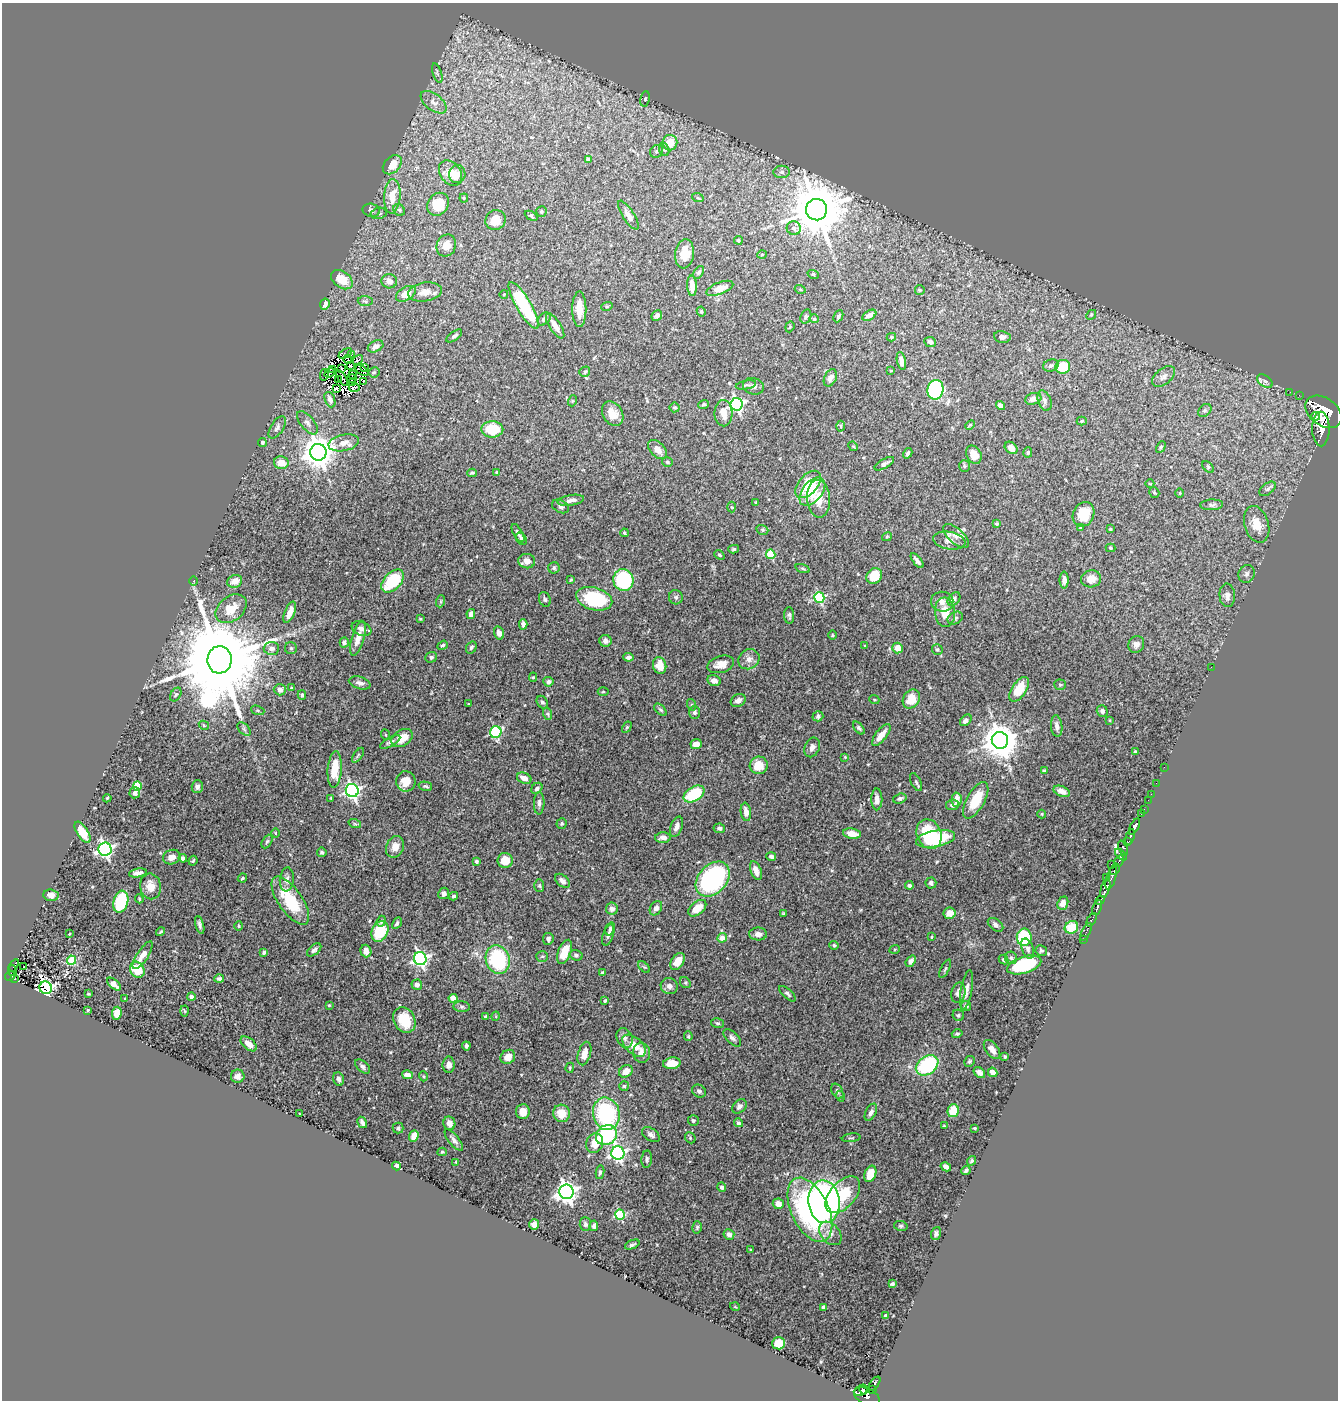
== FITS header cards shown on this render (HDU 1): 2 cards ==
NAXIS1  =                 1336
NAXIS2  =                 1398

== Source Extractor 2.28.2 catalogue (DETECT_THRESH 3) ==
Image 1336 x 1398 px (HDU 1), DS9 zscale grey, 1 PNG px = 1 image px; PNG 1340 x 1402 px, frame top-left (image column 1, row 1398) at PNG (2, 3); each listed source drawn as its Kron ellipse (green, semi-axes under 4 px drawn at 4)
Background 0.624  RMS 0.024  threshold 0.0728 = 3 sigma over >= 5 px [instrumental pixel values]
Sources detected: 498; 6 with non-positive FLUX_AUTO (blend fragments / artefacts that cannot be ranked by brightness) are neither listed nor drawn; the other 492 listed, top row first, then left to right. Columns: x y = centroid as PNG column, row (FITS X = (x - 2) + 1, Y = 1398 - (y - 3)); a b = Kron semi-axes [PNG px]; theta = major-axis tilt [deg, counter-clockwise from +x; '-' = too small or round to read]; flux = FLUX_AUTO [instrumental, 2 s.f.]
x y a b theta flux
437 73 10 4 -72 4.1
645 99 7 5 80 2.8
434 102 15 8 -38 11
670 143 7 7 - 21
664 150 6 5 - 2.6
657 151 7 6 - 3.5
588 159 4 4 - 9.8
392 165 11 7 45 17
782 172 8 6 -1 5.1
451 173 14 10 -52 22
457 174 9 8 - 14
392 196 17 8 86 25
464 198 4 4 - 1.7
698 198 6 3 -18 1.7
438 204 12 10 53 37
371 210 9 6 -12 5
399 210 6 5 - 2.9
817 210 10 10 - 11000
541 212 5 5 - 3
379 213 8 5 11 3.7
628 215 17 6 -57 10
531 216 7 3 -31 2.4
495 220 10 9 - 25
794 228 7 7 - 5.5
738 240 4 4 - 2.3
446 245 11 9 68 16
685 254 15 9 83 23
762 254 5 3 - 1.4
699 272 7 4 55 3.4
813 274 6 3 -19 1.7
342 280 12 8 -36 37
389 281 8 7 - 12
692 286 10 5 -87 15
720 288 14 6 22 20
800 289 5 3 - 1.5
920 290 5 4 - 1.8
425 292 17 9 9 19
406 294 11 6 31 26
504 294 4 2 - 1.2
365 301 7 5 -1 3.5
325 304 6 4 63 9.1
524 305 27 7 -59 120
607 306 6 3 19 1.7
579 309 18 7 -90 23
701 311 5 4 - 2.8
869 315 7 4 31 11
1091 315 5 4 - 2.2
657 316 6 5 - 6.7
806 316 7 5 72 3
838 316 6 4 64 3.5
544 319 7 5 46 4.6
814 319 5 3 - 1.3
555 326 14 5 -57 15
790 327 6 4 69 1.9
454 336 9 4 35 4.1
891 337 5 4 - 2.5
1002 337 8 6 -10 6.4
930 342 6 5 - 4.9
376 346 8 5 28 8.1
345 353 7 2 29 0.03
351 354 2 2 - 0.4
348 359 4 2 - 1.6
358 360 6 2 33 2
901 361 9 4 -78 8.7
1051 365 8 6 20 4.1
350 366 3 2 - 2.1
1063 367 7 7 - 57
364 368 2 2 - 0.58
333 369 3 2 - 1.9
341 369 4 2 - 2.8
362 370 7 2 -34 0.8
891 371 4 3 - 1.4
374 372 5 5 - 2.5
585 372 6 5 - 3.6
330 373 6 2 40 0.77
352 374 2 2 - 1.2
324 375 6 3 78 2
1164 376 13 7 40 8.2
342 378 9 2 -58 0.13
830 378 9 6 62 8.2
338 379 2 2 - 0.92
352 379 5 3 - 1.3
1265 381 9 5 -36 5.4
363 382 3 2 - 3.1
352 383 4 2 - 0.7
746 385 10 4 11 3.3
753 386 10 8 -16 6.9
354 388 5 3 - 0.68
336 389 3 2 - 1.3
935 390 10 8 79 200
1290 392 2 2 - 8.5
1299 395 2 2 - 6
1033 399 8 5 17 12
330 400 8 5 -68 6.9
1044 400 10 6 -70 6.3
572 401 5 3 - 1.5
704 404 5 4 - 2.8
737 404 6 6 - 330
1001 405 5 4 - 8.3
675 407 5 5 - 2.7
1205 411 7 5 47 3.3
1323 412 20 13 -37 8700
723 413 13 9 -88 23
613 414 13 10 -58 18
1316 416 4 3 - 340
1082 421 5 4 - 2.7
307 423 14 6 -50 8
970 425 6 3 44 1.8
841 426 5 3 - 2
277 427 12 6 57 5.2
492 429 11 8 -1 60
1321 429 17 8 -89 3400
262 443 4 4 - 3.3
344 443 15 8 12 13
853 446 5 4 - 1.6
1161 447 6 4 61 2.4
1011 448 7 5 -44 11
657 450 11 7 -46 12
318 452 8 8 - 2800
1028 452 5 4 - 2.4
908 453 5 3 - 3.1
974 455 9 7 -63 17
667 462 5 5 - 3.5
281 463 7 6 - 21
884 464 11 4 29 5.9
964 466 6 5 - 2.8
1208 467 7 4 -46 2.4
497 472 4 4 - 4.6
472 473 4 3 - 2.5
808 484 16 9 49 63
1150 484 4 2 - 1.2
1268 489 9 5 38 4
812 492 16 10 50 36
1154 492 6 4 -56 2.8
1180 493 5 3 - 1.5
818 499 19 11 -85 29
571 500 13 5 9 9.1
756 503 4 3 - 1.9
1212 505 11 5 3 4.5
560 506 9 6 -28 5.1
731 507 5 3 - 1.8
1084 514 12 10 66 43
997 524 3 3 - 2.1
1257 524 19 12 -73 26
1080 528 3 3 - 2.2
1110 529 3 3 - 1.7
762 530 6 4 -21 2.4
518 533 10 4 -61 4.9
624 533 4 3 - 2.1
956 536 16 7 -41 11
887 537 5 3 - 1.7
521 539 7 5 -53 5.3
949 540 16 8 -10 12
1111 548 5 4 - 1.6
734 549 5 4 - 2.5
771 554 5 4 - 70
719 555 6 4 -39 2.8
527 561 8 7 - 11
917 561 9 3 -52 5.5
554 568 5 5 - 3
803 568 7 3 -19 2.4
1246 574 9 8 - 5.7
874 576 8 7 - 45
1091 579 10 8 11 15
571 580 3 2 - 1.6
623 580 11 10 - 160
1064 580 8 4 -90 5.7
193 581 5 3 - 1.5
235 581 7 6 - 15
393 581 14 8 46 93
1227 595 12 7 -86 8.9
676 597 7 7 - 3.6
819 598 5 5 - 150
545 599 7 5 -71 3.6
594 599 18 11 -15 110
954 599 7 5 50 3.7
441 601 6 4 71 2.1
942 602 11 10 - 9
231 609 17 12 38 26
290 612 11 5 67 19
945 612 15 10 -85 28
471 614 5 4 - 7.9
789 615 8 5 -88 3.8
955 618 8 6 28 4.4
420 619 4 3 - 1.5
523 624 5 4 - 7.1
361 629 10 6 -22 9.8
499 633 7 5 -74 8.4
832 635 5 3 - 1.6
358 638 18 6 74 18
605 641 6 6 - 8.4
344 642 5 4 - 3.6
1136 644 8 7 - 7.8
443 645 5 4 - 3
865 646 3 2 - 1.4
471 647 6 5 - 3.3
271 648 8 6 3 6.9
291 648 6 6 - 3.3
897 648 5 5 - 18
937 649 5 5 - 2.9
431 657 6 5 - 4
628 657 5 4 - 6.2
749 659 11 9 34 10
219 660 14 12 84 40000
721 664 14 8 17 15
660 665 8 6 -76 22
1211 667 2 2 - 4.1
533 677 4 4 - 1.9
714 681 7 5 -15 8.9
548 682 5 4 - 5.1
360 683 11 6 -16 6.9
1060 685 6 5 - 2.4
291 688 4 4 - 1.7
1019 689 14 7 56 41
280 690 6 5 - 8.5
603 692 5 3 - 1.7
176 694 7 5 58 3.2
302 695 5 4 - 2.2
874 699 5 3 - 1.5
911 699 10 8 56 32
738 701 8 6 25 7.5
542 702 7 5 -57 3.8
468 704 3 2 - 1.2
692 705 6 4 -71 2.1
258 710 7 4 -20 2.3
660 710 7 4 -44 3
1102 711 6 5 - 4.6
694 712 6 5 - 5.3
548 714 6 4 -72 2.9
818 716 5 5 - 3.4
966 720 7 4 45 7
1110 720 4 2 - 1.1
204 725 5 4 - 1.7
1057 726 11 5 -84 8.1
627 727 6 4 59 2.3
859 728 7 4 -51 3.4
244 729 8 5 -46 3.2
496 732 6 5 - 170
386 735 5 3 - 1.5
881 735 13 5 52 18
402 738 11 8 30 25
1000 740 8 8 - 3500
390 742 11 4 29 4.9
696 744 5 5 - 16
812 747 10 7 67 7.1
1135 752 4 3 - 2
358 755 8 4 55 2.9
845 757 3 3 - 1.4
759 765 9 8 - 26
1164 767 2 2 - 9.2
335 769 18 7 86 42
1044 770 4 3 - 1.8
524 778 7 5 -22 11
406 781 10 9 - 22
916 782 10 5 -64 4
1156 783 2 2 - 8.8
137 786 4 4 - 68
425 786 7 3 -14 2.9
197 787 6 5 - 5.6
537 788 6 5 - 5.4
352 791 7 6 - 460
1062 791 8 5 -22 9.4
135 793 6 5 - 6.2
694 794 11 7 31 79
1151 794 2 2 - 8.7
107 798 4 3 - 1.8
331 798 3 2 - 1.5
877 799 11 5 -90 10
900 799 7 4 18 3.6
956 800 7 5 86 15
976 800 20 9 61 47
1148 800 2 2 - 9.1
539 803 11 5 89 5.7
952 805 6 5 - 6.2
1144 809 2 2 - 7.6
746 812 9 5 -82 11
1042 814 4 4 - 1.6
1141 814 2 2 - 15
562 823 5 5 - 2.7
355 824 6 4 -18 2.5
676 827 11 5 69 9.4
1135 827 9 4 62 1300
719 828 6 5 - 3.9
83 832 12 5 -58 32
275 833 4 3 - 1.4
852 834 9 5 -9 16
929 834 15 12 -66 70
1130 837 8 3 74 570
663 838 7 5 -1 9.3
935 839 20 8 11 120
267 841 7 4 61 3
1128 842 4 3 - 220
395 847 11 8 67 14
1123 848 8 4 -67 120
105 849 6 6 - 480
322 852 5 4 - 3.5
1121 855 7 3 -45 200
771 856 5 3 - 3.5
172 857 9 7 19 11
183 858 4 4 - 4.3
505 860 7 7 - 25
193 861 5 3 - 1.9
476 861 3 3 - 2.8
1119 861 6 3 62 300
1111 864 2 2 - 29
1115 869 6 3 59 350
756 871 10 5 -69 11
138 873 9 4 10 8.7
1106 877 3 2 - 89
242 878 5 3 - 2.3
1111 878 12 4 73 240
287 879 12 7 84 7.5
713 879 20 14 47 260
562 881 8 5 -43 7.5
931 883 5 5 - 5.1
909 885 4 4 - 5.3
150 886 13 10 -80 21
539 886 6 5 - 2.7
1105 888 10 4 74 1700
444 893 6 5 - 6.4
51 895 7 6 - 6.8
453 896 4 4 - 2.7
139 899 4 2 - 1.9
1100 900 5 3 - 380
290 901 28 12 -55 70
121 902 11 7 74 82
1063 903 7 5 68 9
656 908 8 5 59 8
697 908 10 6 39 24
1097 908 8 3 68 670
612 909 6 6 - 8.3
784 913 3 3 - 2.1
950 913 6 5 - 15
1091 920 7 3 64 120
381 921 5 4 - 3.3
397 923 6 4 61 2.8
200 925 9 4 -75 4.3
995 925 9 5 -38 5.2
239 926 5 3 - 1.6
1071 927 7 6 - 36
610 929 7 4 70 3.6
380 931 11 8 65 59
161 932 5 3 - 2.2
1086 932 9 2 63 28
69 934 3 2 - 1.1
758 934 9 6 -3 8.2
608 935 11 5 72 5.7
931 937 3 2 - 1.4
1024 937 8 7 - 90
722 938 5 4 - 17
548 939 6 5 - 4.9
1083 939 2 2 - 10
834 945 5 4 - 2.6
895 949 5 3 - 1.9
1028 949 10 5 -71 7.2
314 950 8 5 40 4.4
366 951 6 5 - 13
1041 951 6 5 - 3.3
264 952 4 4 - 3.5
565 952 12 6 70 37
143 955 16 5 57 16
576 955 6 5 - 3.6
542 956 6 5 - 3
1011 958 6 6 - 3.8
420 959 6 6 - 460
498 959 14 11 -72 130
72 960 4 4 - 71
1003 960 5 4 - 3
678 961 9 6 57 21
911 961 6 4 52 7.3
14 965 7 2 56 20
1024 965 18 8 16 110
24 967 3 2 - 1.4
644 967 7 4 -44 2.4
945 969 10 4 64 2.8
137 970 8 7 - 59
12 971 5 3 - 40
602 972 4 3 - 2
10 976 5 4 - 97
15 979 3 3 - 19
219 979 5 4 - 3.4
685 983 6 5 - 2.3
114 984 8 4 -41 9
417 985 5 5 - 7
669 986 8 8 - 7.8
46 988 6 6 - 440
967 990 20 5 80 11
958 993 10 7 78 11
88 994 3 2 - 2.1
787 994 10 4 -42 3.8
191 997 4 4 - 6.5
453 998 4 4 - 20
125 999 3 2 - 1.1
605 1001 4 3 - 2.8
329 1005 3 2 - 1.3
966 1006 5 5 - 5.2
462 1007 8 5 -5 3.7
88 1010 3 2 - 1.3
185 1011 5 3 - 1.8
117 1013 6 5 - 21
958 1015 6 5 - 3
496 1016 5 3 - 1.3
486 1017 4 3 - 3.9
404 1020 13 10 -62 52
717 1023 6 4 -15 3
957 1034 5 4 - 2.4
688 1036 5 4 - 2
625 1038 10 8 -67 6.6
732 1038 11 6 -44 5.5
249 1044 9 5 -40 14
466 1046 4 3 - 3.8
634 1046 14 8 -41 21
992 1050 11 6 -54 9.7
642 1053 9 8 - 13
584 1054 12 6 74 14
1005 1056 3 3 - 2.5
508 1057 8 6 38 14
970 1061 6 5 - 2.8
672 1063 9 5 8 25
449 1065 8 6 -90 8.5
927 1065 12 9 35 130
362 1066 9 5 -42 4.5
570 1068 5 4 - 1.6
626 1071 7 6 - 17
993 1072 5 4 - 9.7
979 1073 6 4 -43 7.6
407 1075 5 4 - 9.9
238 1076 7 6 - 6.5
423 1076 5 3 - 1.7
339 1079 7 5 -75 4.9
624 1086 5 5 - 2.7
699 1091 7 6 - 4.5
837 1091 8 5 -61 4.1
840 1096 5 3 - 1.8
739 1106 8 6 47 6.6
953 1111 6 5 - 38
523 1112 7 7 - 16
871 1112 9 5 63 6.5
562 1113 8 8 - 28
300 1114 3 2 - 1.1
606 1114 16 13 -77 160
693 1120 5 5 - 3
362 1122 6 3 -59 5.8
449 1123 7 6 - 8.8
738 1123 4 4 - 3.1
944 1126 3 3 - 1.5
398 1128 5 5 - 2.7
974 1128 3 2 - 1.8
606 1135 11 9 39 160
651 1135 10 6 -35 7.3
414 1136 6 4 70 16
690 1138 6 5 - 2.2
851 1138 9 2 7 1.6
454 1140 13 5 -51 6.6
595 1143 10 8 67 25
442 1152 4 4 - 2.1
618 1153 7 6 - 450
647 1159 8 5 86 4.1
972 1161 5 4 - 2.7
456 1162 3 3 - 1.2
396 1166 4 4 - 9.8
946 1167 5 4 - 8
966 1170 5 3 - 3.4
600 1172 7 4 81 3.5
870 1174 8 5 69 26
722 1187 5 4 - 3.9
566 1192 7 7 - 1000
843 1195 22 12 48 68
824 1202 21 15 -85 550
778 1204 5 5 - 14
810 1210 34 18 -64 300
620 1215 5 5 - 130
585 1224 7 5 -88 4
534 1225 5 5 - 8.6
594 1226 5 4 - 4.3
901 1226 7 5 -13 2.7
697 1227 6 4 75 2.8
830 1233 13 9 -47 13
936 1233 7 5 71 4.5
729 1234 5 5 - 7
632 1245 8 3 23 3.4
751 1250 3 2 - 1.7
892 1284 4 3 - 2.8
735 1307 5 3 - 1.3
823 1307 4 3 - 3.4
885 1316 3 3 - 5.6
779 1343 6 6 - 32
874 1384 8 4 54 210
873 1389 4 3 - 50
864 1390 5 3 - 180
860 1391 7 5 23 310
867 1397 14 8 -28 660
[6 non-positive-flux detections neither listed nor drawn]